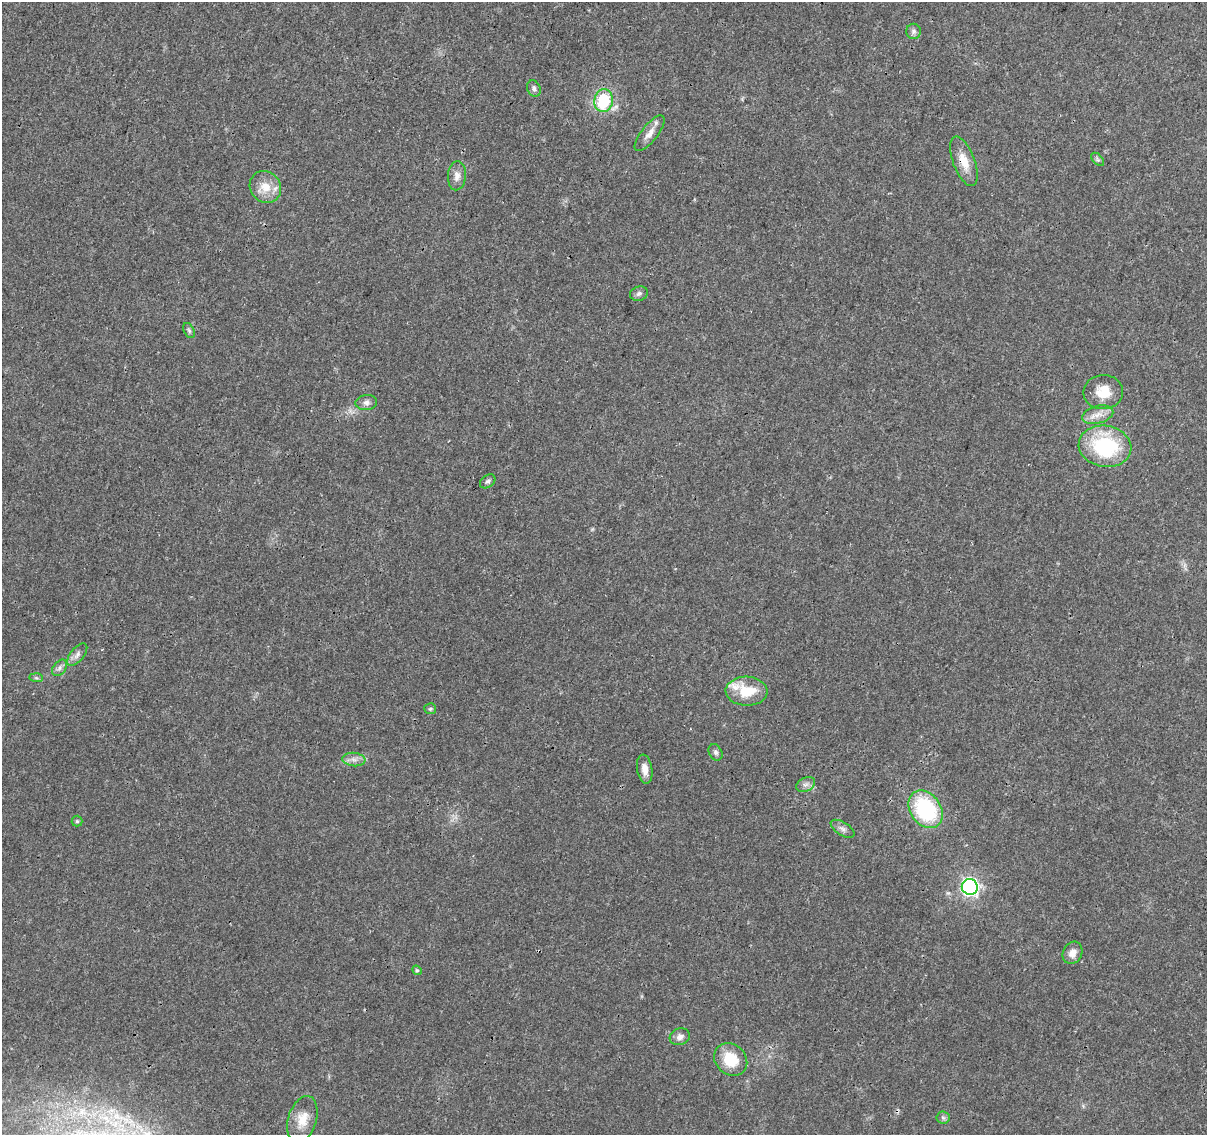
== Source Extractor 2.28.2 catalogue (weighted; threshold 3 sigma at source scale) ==
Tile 10 of 4 x 4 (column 2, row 3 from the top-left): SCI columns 1208-2412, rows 1360-2492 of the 4833 x 5042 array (HDU 1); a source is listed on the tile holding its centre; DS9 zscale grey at full resolution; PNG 1209 x 1137 px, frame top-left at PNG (2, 2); each listed source drawn as its Kron ellipse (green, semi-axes under 4 px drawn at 4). Shown black and unused: <1% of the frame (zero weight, under 3 of 4 exposures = <1% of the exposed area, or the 3 px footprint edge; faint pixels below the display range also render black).
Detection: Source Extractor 2.28.2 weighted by HDU 2 'WHT'; one run over the whole footprint, this tile lists its part. Background 0.024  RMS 0.002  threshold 0.00914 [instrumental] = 3 sigma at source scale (4.5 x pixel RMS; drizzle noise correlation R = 1.50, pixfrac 1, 0.0396/0.0396 arcsec/px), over >= 5 px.
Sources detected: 36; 1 cosmic-ray / hot-pixel residue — neither listed nor drawn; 1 inside a brighter listed object's ellipse — not listed separately; the other 34 listed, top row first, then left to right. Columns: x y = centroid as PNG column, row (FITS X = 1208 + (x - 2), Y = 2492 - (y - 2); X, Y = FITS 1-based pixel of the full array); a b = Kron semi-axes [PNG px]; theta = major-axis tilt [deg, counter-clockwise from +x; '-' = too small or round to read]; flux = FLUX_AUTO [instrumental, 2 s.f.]
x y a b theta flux
914 31 8 7 - 0.63
534 88 8 6 -62 0.64
604 100 11 9 81 11
650 133 22 8 52 1.9
1098 159 8 5 -45 0.44
964 161 26 11 -69 3.4
457 176 14 9 86 1.6
265 187 17 15 -47 3.6
639 294 9 7 18 0.67
189 331 8 5 -63 0.42
1103 392 20 17 3 4.3
366 403 11 7 7 0.95
1098 415 16 8 14 1.9
1105 446 26 20 -10 17
488 481 8 6 37 0.59
77 655 13 6 50 1
60 668 9 6 52 0.75
36 678 7 4 -2 0.38
747 691 21 14 -2 6.1
430 709 6 5 - 0.33
715 752 8 6 -59 0.59
354 760 11 6 -6 1.1
645 769 15 7 -81 1.8
806 784 10 6 29 0.83
926 809 20 15 -54 19
77 821 5 5 - 0.31
843 829 13 6 -32 0.87
970 887 8 8 - 64
1072 953 11 9 62 1.6
417 970 5 4 - 0.31
680 1037 10 8 19 1.1
731 1059 18 15 -43 6.1
943 1118 6 6 - 0.49
302 1119 24 14 73 3.5
Overlapping masked pixels (flux is a lower limit): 1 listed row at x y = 964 161